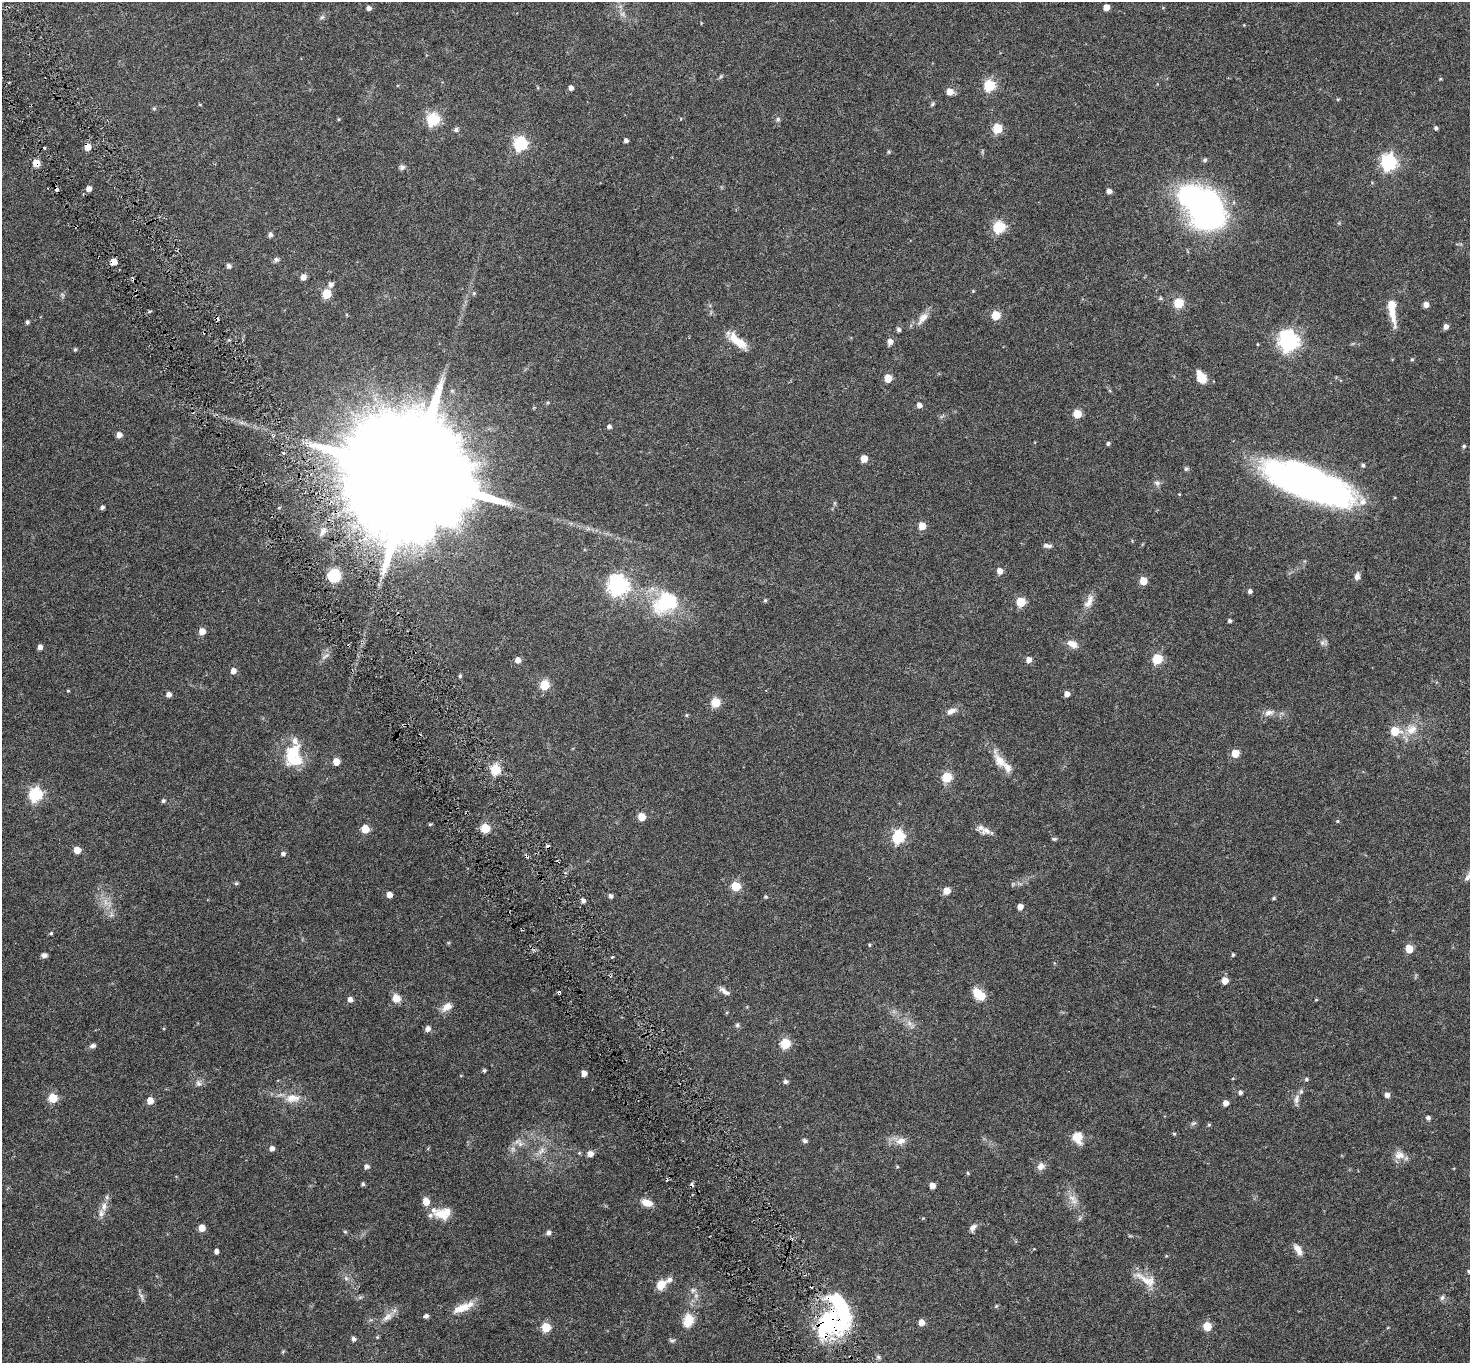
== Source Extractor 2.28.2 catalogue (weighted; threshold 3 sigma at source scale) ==
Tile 11 of 4 x 4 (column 3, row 3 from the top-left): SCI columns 2950-4417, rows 1567-2927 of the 5898 x 5792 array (HDU 1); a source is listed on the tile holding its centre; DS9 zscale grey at full resolution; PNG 1472 x 1365 px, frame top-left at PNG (2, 2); no overlay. Shown black and unused: <1% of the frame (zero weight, under 3 of 6 exposures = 1% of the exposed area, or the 3 px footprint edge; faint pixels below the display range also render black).
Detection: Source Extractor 2.28.2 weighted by HDU 2 'WHT'; one run over the whole footprint, this tile lists its part. Background 0.024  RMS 0.003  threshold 0.0121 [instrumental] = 3 sigma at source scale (4.09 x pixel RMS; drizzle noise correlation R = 1.36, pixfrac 0.8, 0.0396/0.0396 arcsec/px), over >= 5 px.
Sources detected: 241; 3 too faint to see at this stretch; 2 inside a brighter object's white glare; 8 cosmic-ray / hot-pixel residue — not listed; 11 inside a brighter listed object's ellipse — not listed separately; the other 217 listed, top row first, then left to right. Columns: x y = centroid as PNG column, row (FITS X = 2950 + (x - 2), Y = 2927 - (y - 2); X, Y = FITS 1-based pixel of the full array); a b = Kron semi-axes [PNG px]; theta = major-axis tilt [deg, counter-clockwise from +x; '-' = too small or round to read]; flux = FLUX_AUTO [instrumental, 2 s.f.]
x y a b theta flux
1106 7 5 5 - 2.3
369 8 5 4 - 0.93
322 17 7 5 42 0.5
1244 25 4 3 - 0.18
721 76 6 4 46 0.35
1440 79 4 4 - 0.24
989 85 6 6 - 21
571 88 5 4 - 0.98
950 92 5 5 - 2.8
1338 99 5 3 - 0.23
932 104 6 5 - 0.37
154 108 5 5 - 0.3
338 119 4 4 - 0.23
778 119 6 5 - 0.51
433 120 6 6 - 31
998 128 6 5 - 12
1436 128 4 4 - 0.49
456 129 6 5 - 0.63
626 140 4 4 - 0.69
520 144 6 6 - 37
88 147 5 5 - 2.6
889 152 4 4 - 0.31
1205 160 5 5 - 0.52
1388 162 7 6 - 61
36 163 5 5 - 4.9
402 167 8 7 - 0.7
89 189 5 5 - 1.5
56 190 3 3 - 1.6
1109 191 5 4 - 1.1
1202 208 43 27 -48 93
999 227 6 6 - 25
270 235 5 5 - 0.82
276 260 7 6 - 0.63
113 262 5 5 - 3.3
229 266 6 6 - 0.55
303 277 5 5 - 1.6
331 284 6 6 - 0.92
973 291 4 4 - 0.23
474 293 6 4 46 0.3
327 294 5 5 - 11
1179 303 6 5 - 13
1426 304 5 5 - 1.5
1392 309 27 7 -82 5.9
996 315 5 5 - 9
923 318 19 9 52 2.1
27 322 4 4 - 0.53
1446 326 5 5 - 1.2
899 329 5 4 - 0.65
1288 341 8 7 - 120
890 342 6 5 - 1.4
740 343 20 11 -35 4.1
75 349 5 4 - 0.33
1412 359 5 4 - 0.29
1201 377 12 8 -61 4.3
888 378 5 5 - 4.9
919 405 5 5 - 1.3
1077 414 5 5 - 7
609 426 5 5 - 0.65
119 435 5 5 - 1.6
1108 443 5 4 - 0.47
1464 446 5 4 - 0.39
864 459 5 5 - 3.4
1363 465 5 5 - 0.48
1186 469 6 5 - 0.43
412 475 43 27 26 14000
1157 483 9 6 -12 0.7
1309 483 80 26 -21 120
1179 494 4 3 - 0.18
834 503 7 4 90 0.34
102 507 4 4 - 0.53
922 526 5 5 - 4.3
588 529 7 4 19 0.46
1047 546 11 5 -3 0.76
1000 571 6 5 - 1.8
334 575 11 11 - 8.3
1357 576 8 6 76 1.1
1143 581 5 5 - 4.7
618 585 8 7 - 130
1250 591 5 5 - 0.68
765 600 5 5 - 0.33
1089 601 21 9 62 2.3
1021 602 5 5 - 10
665 603 34 24 29 15
1230 621 4 4 - 0.48
202 632 5 5 - 3
1322 643 8 6 -21 0.71
1072 644 14 8 -27 2.1
40 647 5 4 - 1.1
325 656 15 5 39 1
1157 659 6 5 - 15
518 660 5 5 - 1.6
1028 660 6 5 - 1.4
233 671 5 5 - 1.5
460 676 5 4 - 0.38
544 685 5 5 - 12
68 691 4 4 - 0.22
169 694 5 5 - 1.1
1067 694 5 5 - 1.4
716 702 5 5 - 10
951 711 14 7 23 1.5
1269 713 14 8 17 1.4
686 715 5 5 - 0.3
1411 729 18 15 27 3.9
1395 731 6 6 - 6
295 741 23 9 -55 2.3
1235 753 5 5 - 5.7
294 760 27 15 -10 6.3
1000 761 31 12 -59 3.8
336 762 5 5 - 3.5
495 770 5 5 - 16
947 777 6 5 - 13
36 794 6 6 - 38
163 801 5 5 - 0.48
641 817 5 5 - 5.8
1337 821 5 4 - 0.28
430 824 4 4 - 0.28
485 828 5 5 - 11
365 829 5 5 - 6.1
986 830 15 11 8 1.8
899 836 6 6 - 29
1054 839 6 4 8 0.37
77 850 5 5 - 3.7
283 854 5 4 - 0.64
1467 878 10 6 30 0.8
236 883 5 4 - 0.32
736 886 5 5 - 11
946 891 5 5 - 3.5
389 895 5 4 - 2
611 896 6 4 -64 0.62
766 897 5 4 - 0.28
1274 898 4 3 - 0.34
583 901 5 4 - 0.79
106 902 12 6 -87 1.6
1020 907 5 4 - 1.9
51 933 5 4 - 0.28
869 945 4 4 - 0.25
1409 949 5 5 - 6.6
44 955 6 5 - 0.77
1233 955 5 4 - 0.35
612 957 3 2 - 0.36
1225 981 5 5 - 3.1
724 991 15 6 -36 1.2
977 993 6 5 - 8
396 998 8 7 - 2.7
350 999 5 5 - 1.3
1316 1000 5 3 - 0.2
447 1007 15 9 34 2
909 1023 10 7 -46 1.2
737 1025 7 6 - 0.51
428 1029 6 6 - 1
785 1043 6 5 - 15
93 1046 9 6 15 0.71
484 1070 4 3 - 0.4
584 1073 5 4 - 1.7
1306 1079 6 4 -14 0.39
785 1082 5 4 - 0.66
198 1083 9 7 -63 0.87
1240 1092 5 4 - 0.68
1387 1095 5 5 - 1.2
53 1098 5 5 - 11
293 1098 22 12 0 3.5
1296 1099 14 7 77 1.1
150 1101 5 5 - 2.9
1226 1103 5 4 - 1.7
1428 1118 5 4 - 0.67
1194 1123 8 5 25 0.51
1209 1125 5 4 - 0.31
1174 1134 4 4 - 0.27
1077 1137 14 11 -67 3.4
805 1141 5 5 - 0.67
901 1141 15 9 19 2
520 1144 9 8 - 1.3
272 1148 5 5 - 1.1
541 1151 15 7 42 1.7
579 1153 5 4 - 0.28
590 1154 6 5 - 1.6
1399 1155 15 12 -5 2.1
367 1166 7 6 - 0.64
1041 1166 10 9 - 1.4
897 1167 5 4 - 0.25
968 1173 5 4 - 0.27
363 1184 5 4 - 0.42
932 1185 5 4 - 2
1072 1198 18 8 -30 1.9
426 1201 7 6 - 2.4
647 1203 14 9 -19 2.3
104 1206 11 8 86 1.5
440 1213 17 11 44 2.6
1080 1218 7 4 71 0.4
202 1228 5 5 - 3.1
973 1228 10 6 50 1
345 1232 5 5 - 0.3
548 1232 6 5 - 0.8
1298 1249 13 7 -58 2
216 1251 4 4 - 0.97
1469 1271 4 4 - 0.31
346 1278 6 6 - 0.6
1146 1279 37 12 -28 4.3
661 1285 12 10 51 2.7
693 1290 7 7 - 0.81
141 1296 13 5 -68 0.74
360 1297 7 4 1 0.43
1442 1297 7 6 - 0.66
996 1306 5 4 - 0.27
461 1308 28 10 20 3.6
426 1316 5 4 - 0.68
387 1317 16 9 38 2
688 1320 18 13 74 4
828 1322 34 29 65 27
921 1322 5 5 - 2.4
1207 1326 5 5 - 7.8
546 1327 5 5 - 11
377 1337 5 4 - 0.28
353 1339 5 4 - 0.71
672 1340 8 5 -19 0.49
283 1351 5 4 - 0.25
878 1357 8 5 -27 0.49
Overlapping masked pixels (flux is a lower limit): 6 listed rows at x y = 88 147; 36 163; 56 190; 113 262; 412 475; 828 1322
Isophote crosses this tile's border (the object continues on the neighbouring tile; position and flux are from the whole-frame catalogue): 2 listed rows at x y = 1467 878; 1469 1271